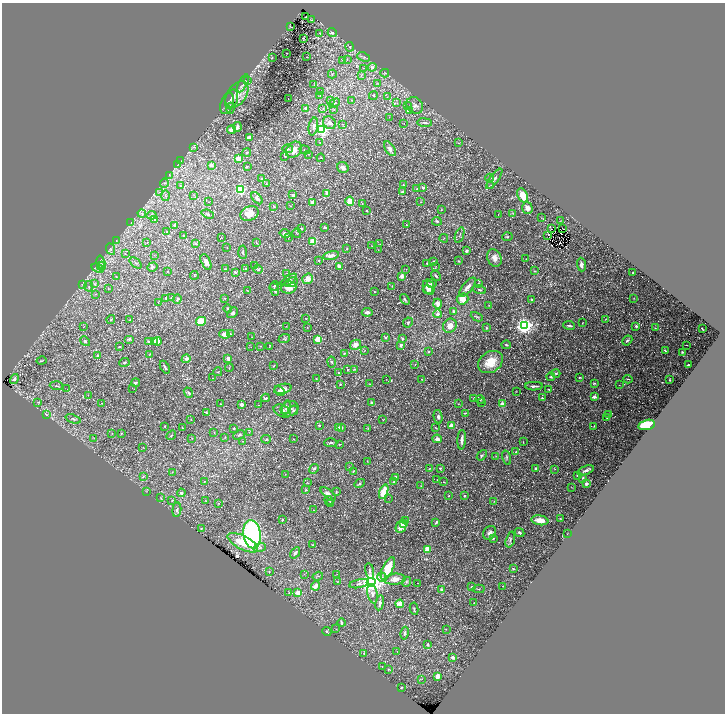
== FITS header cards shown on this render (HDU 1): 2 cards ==
NAXIS1  =                 1445
NAXIS2  =                 1423

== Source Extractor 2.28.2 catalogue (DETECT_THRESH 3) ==
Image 1445 x 1423 px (HDU 1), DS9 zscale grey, zoomed out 1/2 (1 PNG px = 2 x 2 image px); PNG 727 x 716 px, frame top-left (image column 1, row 1422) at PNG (2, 3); each listed source drawn as its Kron ellipse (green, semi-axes under 4 px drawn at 4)
Background 0.713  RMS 0.025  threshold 0.0754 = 3 sigma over >= 5 px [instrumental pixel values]
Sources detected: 492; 39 cannot appear on this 1/2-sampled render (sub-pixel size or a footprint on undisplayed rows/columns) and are neither listed nor drawn; the other 453 listed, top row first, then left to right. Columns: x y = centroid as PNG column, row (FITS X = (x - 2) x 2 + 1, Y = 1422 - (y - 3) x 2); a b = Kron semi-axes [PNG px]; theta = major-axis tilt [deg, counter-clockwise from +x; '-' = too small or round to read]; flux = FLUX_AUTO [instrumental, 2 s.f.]
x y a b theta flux
306 17 2 1 - 5.1
312 20 2 1 - 1.6
290 26 3 2 - 2.9
332 32 4 4 - 11
320 33 3 2 - 2.9
303 38 3 2 - 2.4
350 47 5 3 - 7.6
287 53 2 2 - 6.4
307 57 2 1 - 1.3
364 57 6 3 -21 7
272 58 3 2 - 2.1
342 60 3 2 - 1.6
347 60 3 2 - 1.9
372 67 4 4 - 12
363 68 3 2 - 2
385 73 4 2 - 3.5
332 74 4 1 - 2.9
361 75 3 2 - 3.9
248 81 3 2 - 2.9
243 83 10 3 62 14
378 84 3 2 - 3.6
314 85 2 1 - 1.1
320 92 3 2 - 1.8
237 94 14 9 54 53
373 95 4 4 - 7.1
320 96 3 2 - 1.5
387 97 3 2 - 2.3
231 99 10 6 73 16
288 99 2 1 - 16
331 100 3 2 - 2.4
351 100 3 2 - 2.1
334 103 6 2 32 4
397 103 3 3 - 4.6
227 104 11 6 70 21
415 105 9 7 -45 25
408 106 3 2 - 2.7
230 108 5 3 - 6.4
306 108 4 3 - 9.3
323 108 3 2 - 2.6
334 110 3 2 - 2.5
410 110 3 2 - 1.8
389 117 2 2 - 1.8
329 123 7 6 - 18
404 123 2 2 - 1.4
425 123 7 3 -7 10
343 124 3 3 - 3.2
313 126 9 4 78 19
237 127 5 3 - 22
322 129 3 3 - 1100
231 130 4 4 - 22
249 137 4 2 - 16
320 143 2 2 - 1.1
458 143 3 2 - 1.6
193 147 3 3 - 4.6
288 149 5 3 - 7
390 149 8 4 -56 22
294 150 9 7 43 45
305 150 5 2 - 3.8
247 152 4 3 - 4.1
309 154 2 1 - 1.1
285 156 3 2 - 2.2
321 158 4 1 - 1.8
239 159 2 2 - 87
181 161 3 2 - 2.4
178 165 3 2 - 3.2
211 165 2 2 - 26
247 166 3 2 - 2.5
343 167 6 5 - 16
169 175 3 2 - 3.1
490 178 4 2 - 4.2
261 179 3 3 - 8.3
494 179 12 4 53 16
164 183 4 2 - 3
266 183 3 2 - 2.1
403 185 3 3 - 2.8
491 185 3 2 - 1.8
180 186 3 2 - 2.4
423 188 2 2 - 19
417 189 3 3 - 3.6
240 190 3 3 - 580
160 192 4 2 - 3.8
402 192 3 3 - 5
327 194 4 2 - 31
194 195 3 2 - 2.9
293 195 3 3 - 11
523 195 8 5 -63 65
165 196 5 3 - 5.9
257 198 7 4 -48 14
350 201 4 4 - 50
208 202 2 1 - 1.3
313 202 4 3 - 16
421 202 2 2 - 2.5
362 203 3 2 - 2.8
274 206 3 2 - 3.6
291 206 2 2 - 3.9
527 208 6 5 - 26
442 209 3 2 - 2
366 211 3 2 - 3.8
250 213 9 7 19 50
513 213 3 2 - 2.1
142 214 4 2 - 4.2
208 214 6 3 -22 7.5
498 214 3 1 - 1.8
152 215 5 4 - 8.1
541 218 2 2 - 1.2
155 219 3 2 - 2.7
437 221 5 3 - 5.9
560 221 3 1 - 1.4
131 223 4 3 - 3.7
175 225 2 2 - 21
406 225 2 2 - 5
325 227 3 2 - 5.4
562 228 2 1 - 3.6
301 229 3 3 - 5.6
551 229 2 1 - 3.1
167 232 2 2 - 3.9
297 233 5 3 - 4.1
285 234 5 3 - 16
184 235 3 2 - 1.8
460 235 8 1 71 4.2
548 235 3 1 - 0.87
288 237 3 2 - 2
507 237 5 3 - 6
221 238 2 1 - 1.5
444 238 4 1 - 1.9
116 241 4 2 - 2.9
313 242 3 2 - 170
147 243 2 1 - 1.3
196 243 2 2 - 16
257 243 3 2 - 2.9
380 244 3 2 - 2.3
371 246 2 1 - 1.1
227 247 2 1 - 1.7
347 248 3 2 - 2.6
111 249 6 3 -65 4.9
378 250 2 2 - 2
466 251 2 2 - 16
243 252 6 3 -86 6.5
125 254 3 2 - 1.8
154 255 2 2 - 2.1
331 255 8 4 12 24
494 258 9 7 -64 25
526 259 3 2 - 1.7
319 261 2 2 - 2
459 261 3 2 - 3.2
101 262 6 3 -75 7
206 262 8 4 -66 22
434 262 2 2 - 27
136 263 7 3 -41 6.5
427 263 3 2 - 3.1
255 265 2 1 - 1.5
581 265 7 4 -87 14
101 266 4 3 - 6.2
339 266 4 3 - 17
436 266 4 2 - 2.4
153 267 5 3 - 6.3
98 268 6 2 -23 5.8
226 269 3 2 - 3
245 269 3 3 - 5.1
258 269 4 4 - 5.4
406 269 2 2 - 1.2
535 271 3 2 - 2.6
167 272 3 2 - 1.8
235 272 2 2 - 17
287 273 2 1 - 1.8
633 273 2 2 - 11
194 275 4 2 - 2.7
402 276 2 2 - 36
436 276 5 3 - 5.4
116 277 4 2 - 3.2
308 279 5 5 - 33
289 280 9 3 34 11
291 282 7 4 21 11
478 283 3 2 - 2.3
95 284 4 3 - 6.2
432 284 5 2 - 5.5
83 285 3 3 - 5.3
89 286 5 3 - 6.1
274 286 4 2 - 4.7
392 286 4 2 - 2.4
288 287 8 6 5 42
429 287 8 5 -68 36
468 287 11 5 52 26
108 289 3 2 - 1.8
274 289 7 2 -73 6.8
428 290 5 3 - 10
479 290 7 3 -12 7
248 291 4 2 - 3.3
374 291 2 2 - 3.8
95 294 3 2 - 2.5
166 298 4 2 - 4.5
171 298 2 2 - 1.5
225 298 2 2 - 1.6
634 298 4 2 - 2.5
177 299 5 3 - 9.6
405 299 6 3 -55 5.9
462 299 6 5 - 41
532 299 3 2 - 4.5
158 302 2 2 - 1.3
437 304 5 3 - 26
489 305 2 2 - 1.5
228 309 4 3 - 5
454 311 2 2 - 21
367 312 5 3 - 14
233 313 6 4 48 11
438 314 4 3 - 18
477 317 6 3 -25 6.4
306 319 2 2 - 1.9
605 319 2 1 - 1.8
111 320 4 1 - 2.3
130 320 2 2 - 4.1
201 321 5 4 - 95
408 322 5 4 - 7.9
582 323 3 2 - 2.1
569 325 6 2 -7 7.7
286 326 3 2 - 1.5
450 326 7 6 - 34
524 326 4 3 - 2400
636 326 3 2 - 12
83 327 2 1 - 1.1
307 327 2 1 - 1.2
486 328 3 3 - 4.1
655 328 4 2 - 3.6
702 329 3 1 - 2.4
225 334 5 4 - 41
230 334 4 3 - 6.4
252 337 3 2 - 2.5
385 337 3 3 - 6.4
402 338 2 2 - 5.5
129 339 5 3 - 5.9
284 339 6 3 21 6.1
318 339 4 3 - 100
627 340 5 3 - 9.5
85 341 5 4 - 10
154 341 2 2 - 7.2
157 341 4 3 - 47
148 342 2 2 - 8.7
355 345 6 4 31 25
401 345 2 2 - 26
506 345 5 3 - 6.2
686 345 2 1 - 21
261 346 2 2 - 3
270 346 3 1 - 2
119 347 3 2 - 4.2
251 347 2 1 - 1.3
665 350 3 2 - 4.9
364 351 3 1 - 1.7
428 352 3 2 - 3.3
682 352 2 2 - 5.3
344 353 2 2 - 3.9
150 354 2 2 - 2.7
98 356 2 2 - 22
228 358 4 3 - 15
186 359 5 3 - 15
42 361 5 2 - 2.9
124 362 5 3 - 5.2
331 362 5 3 - 4.6
490 362 13 10 33 90
415 364 2 1 - 1.2
688 365 2 2 - 10
274 366 3 2 - 4.9
165 367 7 2 -58 7
229 368 4 2 - 2.4
354 369 3 2 - 2.7
347 370 3 3 - 3.7
218 372 4 2 - 3.1
338 373 3 3 - 4.2
556 373 4 3 - 6.1
551 377 4 2 - 5.4
579 377 2 2 - 6.4
212 378 2 2 - 1.4
14 379 5 4 - 12
316 379 3 2 - 1.7
421 379 2 1 - 1.5
628 379 5 3 - 4
386 380 2 1 - 1.3
670 380 2 1 - 2.3
135 383 4 4 - 7.2
594 383 4 3 - 5.4
340 384 2 2 - 9
370 384 3 2 - 1.7
619 385 2 1 - 1.2
56 386 6 3 -4 5.5
534 386 9 2 0 10
67 389 2 1 - 1.1
133 389 3 1 - 2.6
283 389 9 5 13 24
549 389 2 2 - 4.7
279 391 6 4 -51 9
517 392 2 2 - 1.3
188 393 5 3 - 6.6
88 395 2 2 - 1.4
594 397 3 2 - 19
265 398 4 3 - 6.2
474 398 3 2 - 3.4
542 398 2 2 - 7.7
480 399 4 3 - 4.8
38 402 3 2 - 2.6
482 402 2 2 - 1.7
102 403 2 2 - 1.3
372 403 2 2 - 26
220 404 2 1 - 1.6
458 404 3 2 - 2.1
502 404 2 2 - 82
241 405 2 2 - 38
258 405 2 2 - 1.6
286 407 7 3 76 9.8
290 409 9 7 23 23
293 410 5 4 - 6.6
282 411 9 6 -26 21
206 413 2 2 - 6.7
465 413 4 3 - 5.2
609 414 3 2 - 1.8
46 415 3 2 - 3
438 417 7 4 -77 13
607 418 3 2 - 2.5
73 419 8 2 -20 6.6
191 419 2 2 - 1.7
383 420 2 2 - 1.5
319 425 2 2 - 4.3
452 425 2 2 - 83
647 425 8 5 12 120
165 426 3 2 - 2.6
594 426 3 2 - 3
338 427 2 2 - 17
342 427 3 2 - 4.9
182 428 2 2 - 4
436 428 3 2 - 2.8
233 429 3 3 - 2.8
368 429 3 3 - 2.7
214 432 2 2 - 1.9
249 432 2 1 - 1.7
112 433 3 2 - 1.7
121 434 3 2 - 3.5
171 435 5 2 - 3.7
239 435 6 3 27 7.5
225 437 3 2 - 3
94 438 2 2 - 1.5
192 438 2 2 - 1.8
266 439 5 3 - 5.1
294 439 2 2 - 2
437 439 5 4 - 18
462 440 10 3 85 21
243 441 2 2 - 1.4
523 442 3 2 - 1.8
331 443 7 3 2 6.2
339 444 2 1 - 2
143 447 3 2 - 2
516 452 2 2 - 9.3
482 455 6 3 50 6.4
496 456 2 2 - 1.6
507 457 7 3 -75 6.4
367 461 3 1 - 1.3
349 467 2 2 - 1.3
429 468 3 2 - 2.2
440 468 3 3 - 4.2
536 468 2 2 - 16
314 469 5 3 - 8.1
555 469 3 2 - 1.8
586 470 9 3 21 17
353 471 3 2 - 2.6
172 472 3 2 - 1.8
285 474 2 1 - 1.5
577 475 4 3 - 4.8
143 477 4 3 - 5.4
395 478 3 3 - 23
583 478 4 2 - 7.4
437 480 2 1 - 1.1
204 481 3 3 - 2.5
394 482 2 2 - 4.2
444 482 2 2 - 1.7
307 483 3 2 - 2.4
360 483 5 3 - 7.2
586 483 2 2 - 29
421 486 3 2 - 1.8
571 487 2 1 - 1.4
306 490 3 3 - 3.9
147 491 3 2 - 2
336 492 3 3 - 4.5
384 492 7 4 71 98
181 493 4 4 - 8
328 494 9 4 -39 24
449 496 3 2 - 2.6
464 496 3 3 - 3.7
161 498 4 3 - 5
388 498 2 2 - 2.1
329 500 5 2 - 4.4
172 501 3 2 - 3
206 501 3 2 - 2
494 501 2 2 - 2.4
218 503 2 2 - 2
330 503 4 2 - 4.5
177 510 7 4 84 12
313 510 2 2 - 3.5
560 519 3 2 - 2.5
283 520 3 3 - 3.9
406 520 3 3 - 3.3
540 520 8 5 -9 57
436 522 4 2 - 6.1
403 524 3 2 - 35
401 527 6 5 - 48
201 528 3 2 - 2.9
490 533 7 6 - 18
520 533 5 4 - 7.8
567 533 2 1 - 1.2
252 534 14 8 -83 890
493 538 3 3 - 3.3
510 540 8 3 74 10
243 543 17 6 -27 100
313 545 3 2 - 2.8
260 548 6 4 18 11
427 549 4 3 - 64
295 553 6 3 55 12
388 568 12 5 64 120
513 569 2 2 - 6.7
370 571 8 3 -81 8.8
269 572 3 3 - 3
304 574 2 2 - 1.7
337 574 2 1 - 1.1
318 576 5 2 - 4.4
382 577 5 4 - 11
395 579 10 5 6 31
337 582 2 2 - 2
371 582 4 4 - 5500
406 582 5 4 - 6.4
418 583 2 1 - 1.2
359 584 10 4 12 13
315 586 5 3 - 33
503 586 2 2 - 1.5
472 587 3 3 - 6.8
479 589 6 3 -4 3.7
442 590 2 2 - 22
289 593 3 2 - 2.2
298 593 2 2 - 100
373 594 10 5 -80 17
380 603 7 4 79 14
474 603 2 2 - 1.9
400 604 4 4 - 35
414 609 6 2 -81 4.5
341 623 4 3 - 7.2
336 629 3 2 - 1.9
446 629 2 2 - 1.5
327 632 5 2 - 4.1
405 633 6 3 79 9
427 644 2 2 - 9.9
397 651 2 1 - 1.4
364 653 3 2 - 4.3
453 657 3 3 - 14
382 667 4 2 - 2.1
389 669 4 2 - 3.1
438 676 3 3 - 70
422 679 3 2 - 1.9
401 688 2 1 - 2.7
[39 sub-pixel or undisplayed-footprint detections neither listed nor drawn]